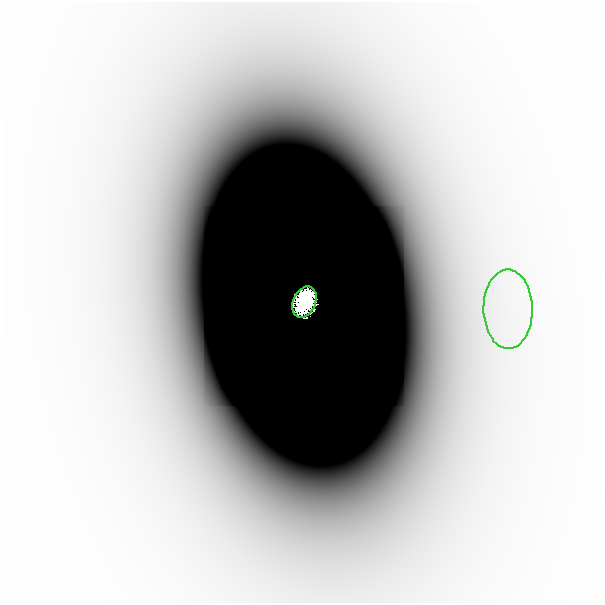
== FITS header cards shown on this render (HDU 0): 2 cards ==
NAXIS1  =                  601
NAXIS2  =                  601

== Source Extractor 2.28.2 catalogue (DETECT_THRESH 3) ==
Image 601 x 601 px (HDU 0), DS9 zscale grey, 1 PNG px = 1 image px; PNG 605 x 605 px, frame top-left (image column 1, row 601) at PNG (2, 2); each listed source drawn as its Kron ellipse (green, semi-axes under 4 px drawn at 4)
Background -1.33e-07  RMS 6.1e-08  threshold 1.83e-07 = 3 sigma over >= 5 px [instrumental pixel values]
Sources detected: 3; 1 with non-positive FLUX_AUTO (blend fragments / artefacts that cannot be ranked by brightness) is neither listed nor drawn; the other 2 listed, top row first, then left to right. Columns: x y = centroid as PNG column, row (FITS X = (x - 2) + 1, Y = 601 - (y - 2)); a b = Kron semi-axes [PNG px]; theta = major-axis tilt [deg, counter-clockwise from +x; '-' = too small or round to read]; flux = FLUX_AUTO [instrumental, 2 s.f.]
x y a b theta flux
304 302 16 11 65 1.4e+01
508 309 40 24 -90 4.5e-04
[1 non-positive-flux detection neither listed nor drawn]